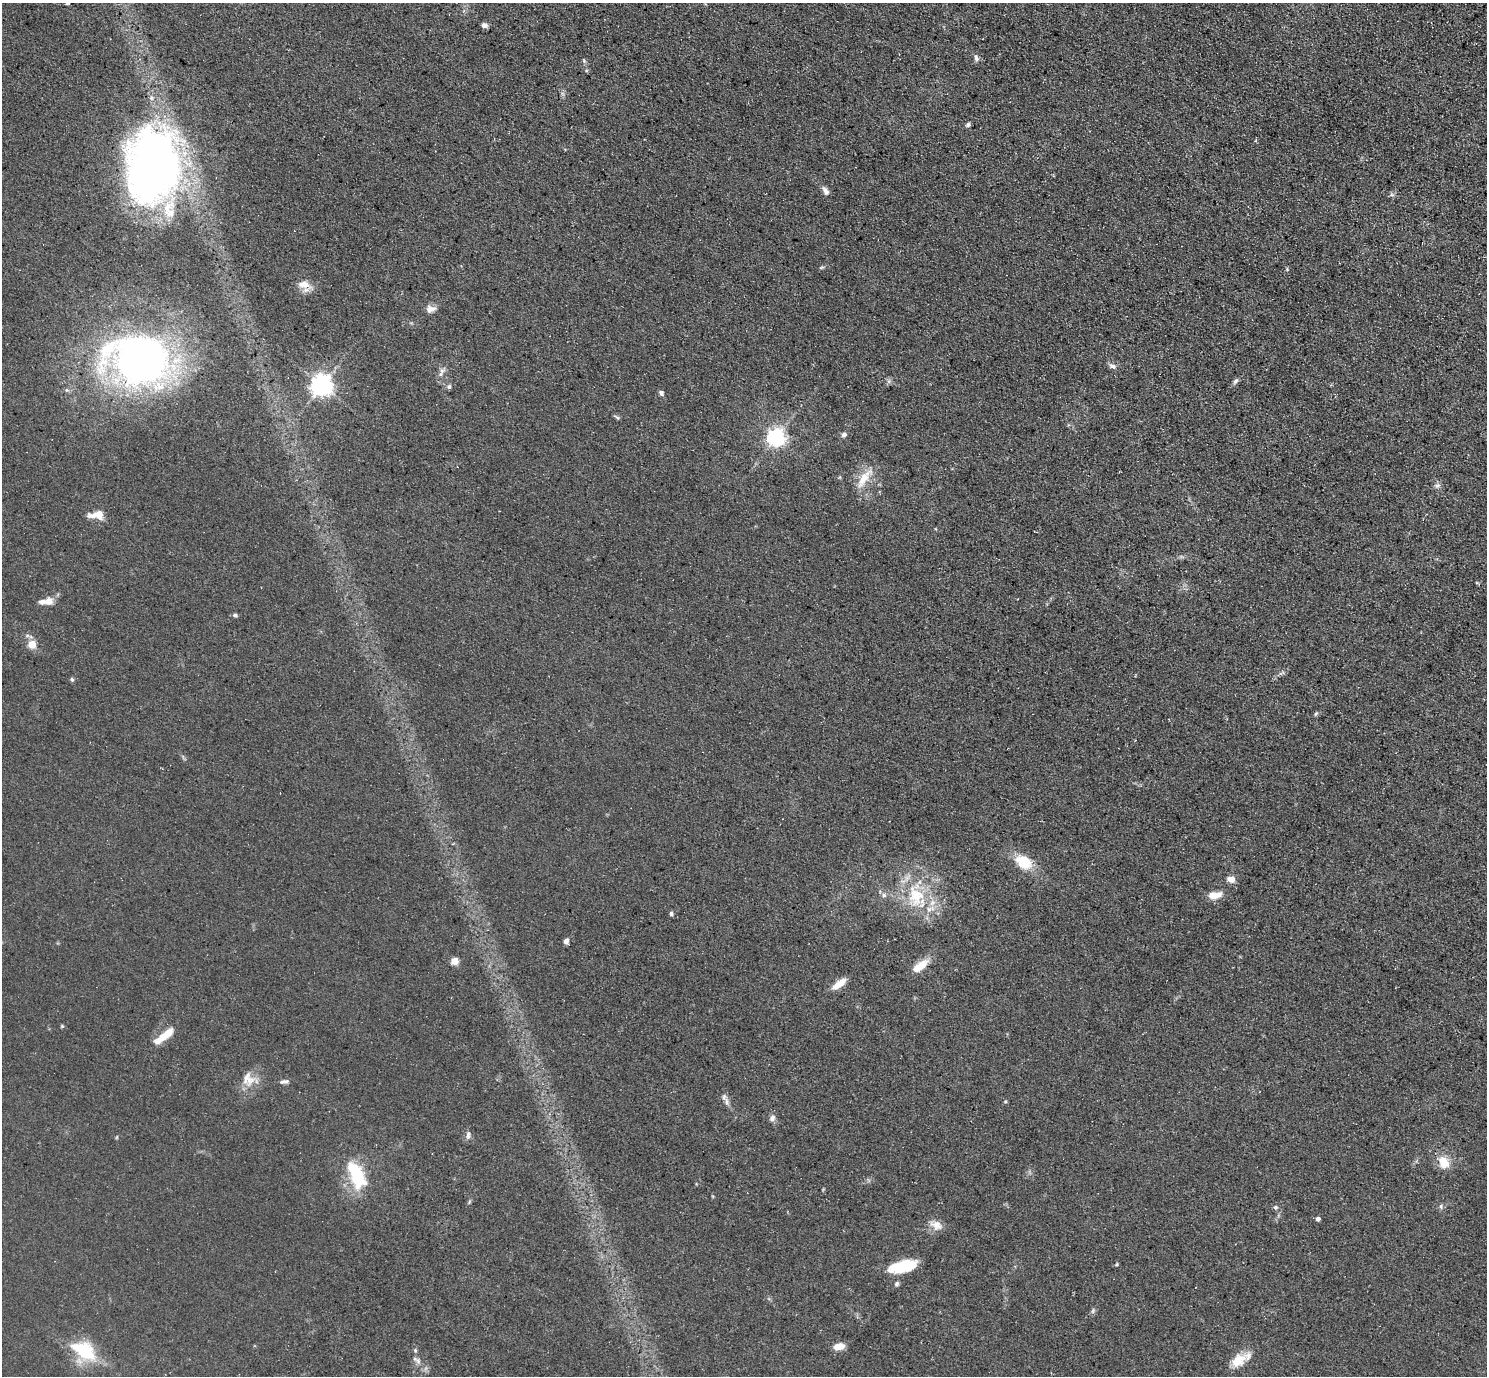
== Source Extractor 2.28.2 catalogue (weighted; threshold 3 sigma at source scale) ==
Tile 10 of 4 x 4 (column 2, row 3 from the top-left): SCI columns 1486-2970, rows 1528-2901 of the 5939 x 5943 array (HDU 1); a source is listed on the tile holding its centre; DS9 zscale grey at full resolution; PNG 1489 x 1378 px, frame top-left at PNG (2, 3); no overlay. Shown black and unused: <1% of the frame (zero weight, under 3 of 5 exposures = <1% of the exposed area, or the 3 px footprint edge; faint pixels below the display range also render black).
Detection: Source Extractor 2.28.2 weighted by HDU 2 'WHT'; one run over the whole footprint, this tile lists its part. Background 0.0727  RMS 0.0089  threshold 0.0403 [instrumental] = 3 sigma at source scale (4.5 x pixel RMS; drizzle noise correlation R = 1.50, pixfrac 1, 0.05/0.05 arcsec/px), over >= 5 px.
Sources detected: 65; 2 inside a brighter object's white glare — not listed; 3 inside a brighter listed object's ellipse — not listed separately; the other 60 listed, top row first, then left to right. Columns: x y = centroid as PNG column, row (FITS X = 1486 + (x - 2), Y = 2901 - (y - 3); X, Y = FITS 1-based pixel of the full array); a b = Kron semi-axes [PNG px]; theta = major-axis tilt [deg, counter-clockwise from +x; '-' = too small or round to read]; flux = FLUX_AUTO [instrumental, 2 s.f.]
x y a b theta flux
67 3 5 4 - 1.1
484 25 6 5 - 3.3
976 58 8 6 -71 2.8
584 61 7 3 -88 1.3
968 125 5 4 - 2.1
152 166 68 46 84 590
825 191 12 6 -60 4
1392 195 6 4 -18 1.6
822 267 7 3 19 1.2
305 284 12 10 89 7.7
430 309 13 9 11 5.5
140 360 62 45 -4 500
1112 366 10 6 -27 3.4
442 371 10 7 12 3.5
1235 381 10 5 53 2.3
321 385 7 7 - 580
449 387 6 5 - 1.7
661 393 6 5 - 2.6
617 417 9 3 -36 1.5
844 434 6 6 - 2.7
776 437 6 6 - 370
864 478 33 10 55 15
1437 486 8 7 - 2.8
97 515 16 8 7 13
48 601 7 6 - 8.8
235 615 6 4 -16 2
32 644 5 5 - 25
72 679 6 4 -68 1.5
1316 713 6 4 20 1.3
1023 862 16 11 -31 29
1231 879 9 7 -12 6.2
884 895 7 6 - 2.4
916 895 36 23 -82 49
1215 895 15 8 6 11
671 914 5 5 - 1.7
566 941 6 5 - 3.4
454 961 5 5 - 24
920 966 19 8 36 16
839 984 17 7 37 11
62 1026 4 4 - 0.94
165 1036 25 7 37 18
248 1079 21 17 -78 14
284 1082 13 5 7 3
726 1101 12 5 -73 3.9
1005 1101 5 3 - 0.97
772 1118 9 7 51 3.2
468 1135 11 5 88 2.9
1444 1162 15 11 -59 14
356 1175 37 16 -65 46
1441 1206 7 4 -85 1.7
1275 1207 6 5 - 2
1318 1219 5 4 - 3.5
936 1225 18 11 -25 8.5
899 1267 24 12 22 32
897 1284 7 5 73 2
1093 1311 9 3 77 1.6
839 1346 11 6 7 9.4
84 1350 33 18 -30 44
1238 1360 22 14 38 16
418 1361 11 7 -39 3.9
Isophote crosses this tile's border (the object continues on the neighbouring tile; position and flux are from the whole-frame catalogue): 1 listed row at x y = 67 3